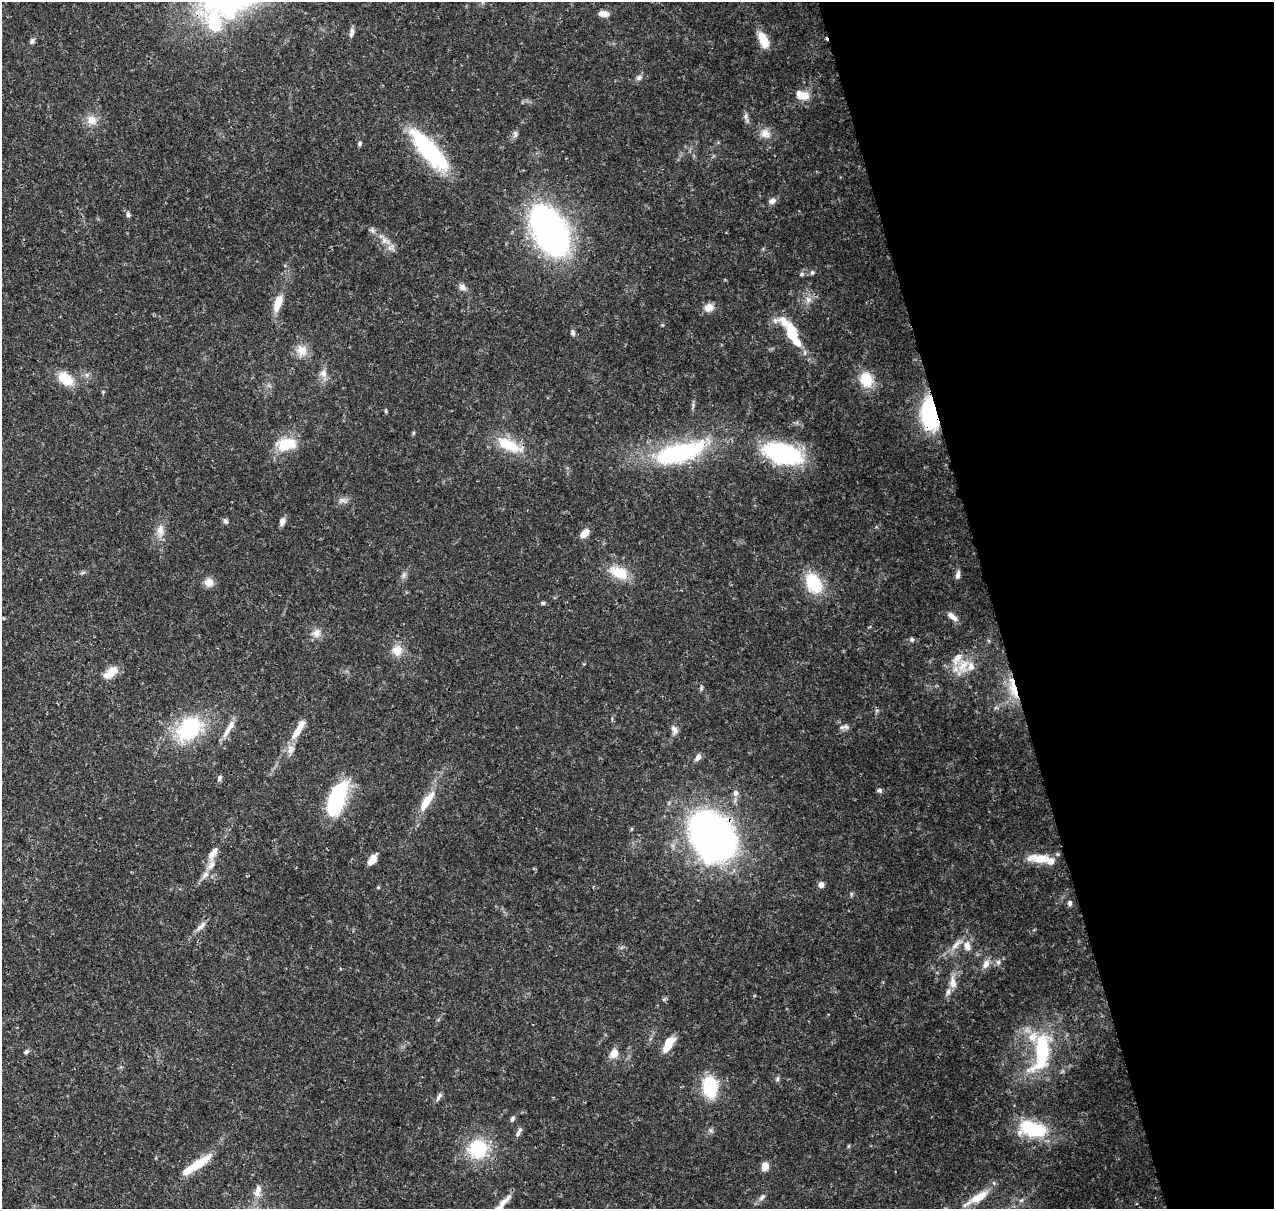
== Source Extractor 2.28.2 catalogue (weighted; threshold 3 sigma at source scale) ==
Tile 12 of 4 x 4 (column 4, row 3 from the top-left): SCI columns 3934-5205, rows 1336-2542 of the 5318 x 5038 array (HDU 1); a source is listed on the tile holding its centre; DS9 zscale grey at full resolution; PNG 1276 x 1211 px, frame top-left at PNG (2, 2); no overlay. Shown black and unused: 22% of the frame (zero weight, under 3 of 4 exposures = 8% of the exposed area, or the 3 px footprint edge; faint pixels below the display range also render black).
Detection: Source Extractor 2.28.2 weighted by HDU 2 'WHT'; one run over the whole footprint, this tile lists its part. Background 0.067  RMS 0.003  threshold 0.0137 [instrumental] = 3 sigma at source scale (4.5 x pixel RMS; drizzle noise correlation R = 1.50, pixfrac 1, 0.0396/0.0396 arcsec/px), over >= 5 px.
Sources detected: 109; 1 inside a brighter object's white glare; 1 cosmic-ray / hot-pixel residue — not listed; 13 inside a brighter listed object's ellipse — not listed separately; the other 94 listed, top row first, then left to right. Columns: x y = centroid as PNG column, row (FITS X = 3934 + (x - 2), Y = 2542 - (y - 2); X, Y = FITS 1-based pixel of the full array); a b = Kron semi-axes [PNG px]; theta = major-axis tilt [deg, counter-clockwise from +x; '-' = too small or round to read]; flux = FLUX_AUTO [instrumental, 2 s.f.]
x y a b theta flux
604 14 11 6 -3 2
214 23 25 17 -75 13
352 32 12 6 80 1.1
763 40 16 8 -65 6.4
32 41 5 5 - 0.98
639 78 8 6 33 0.95
802 95 17 10 -17 3.8
745 116 9 4 89 0.84
92 120 12 12 - 3.1
765 133 13 11 -54 2.6
515 134 10 5 -79 0.74
360 143 5 5 - 0.69
428 149 56 17 -48 30
772 201 9 7 29 1.3
128 214 8 5 -65 0.64
549 230 41 23 -61 120
384 240 7 4 -72 0.97
812 272 6 5 - 0.47
801 274 6 5 - 0.53
462 287 9 8 - 1.2
278 303 18 8 69 4.8
709 307 12 9 24 2.3
573 332 8 6 -67 0.71
792 334 26 10 -66 12
301 351 16 13 -62 3.6
324 374 12 8 -73 1.9
65 379 19 12 -39 6.6
866 379 18 15 -69 6.6
386 411 6 3 -89 0.37
931 412 20 11 -87 52
413 433 6 4 72 0.33
286 444 24 14 11 8.8
509 445 37 14 -25 9.2
679 453 66 22 16 36
783 453 34 17 -14 42
343 500 7 5 45 0.96
225 521 8 5 -30 0.67
282 521 8 6 77 1.5
160 530 16 9 -87 2.6
585 533 11 6 48 2.9
619 572 26 14 -26 6.7
958 575 10 6 78 1.1
209 582 11 10 - 2.3
814 583 26 17 -61 11
543 603 5 4 - 0.5
953 616 14 6 -41 1.9
316 633 12 11 - 2.1
912 639 6 6 - 0.62
397 650 14 13 - 3.4
963 666 22 12 58 5.4
110 673 21 9 37 3.7
1013 689 32 9 -75 6
842 727 10 4 12 0.73
189 728 35 25 45 22
298 729 29 8 60 5.2
674 730 11 7 -73 1.4
227 732 19 6 60 2.4
698 757 9 6 60 1.4
219 778 9 5 69 0.68
880 790 6 6 - 0.68
735 793 8 6 -75 1.2
336 800 29 12 72 36
427 801 29 9 55 6.1
712 836 36 28 -60 170
211 855 12 10 50 2
372 859 12 6 55 3.4
1041 859 19 10 0 5.2
205 875 11 7 51 1.5
821 885 5 5 - 1.8
378 887 5 3 - 0.27
1070 903 7 6 - 0.79
201 926 17 6 43 1.5
955 945 16 6 48 2.2
967 946 13 9 -82 2.4
998 962 7 6 - 0.8
986 964 13 8 65 1.8
953 983 17 9 -82 2.7
668 1044 19 8 60 5.1
1042 1050 49 20 78 22
26 1052 6 5 - 0.69
614 1053 8 7 - 3.7
777 1079 7 5 69 0.6
710 1087 22 14 -85 14
439 1097 12 5 60 0.98
512 1119 9 5 63 0.71
1035 1130 32 15 4 15
519 1132 14 4 65 0.9
478 1149 24 24 - 14
199 1163 31 9 35 7.4
765 1166 8 6 83 3.2
258 1190 16 7 73 2.2
762 1197 10 6 46 1
979 1197 24 9 29 5.5
503 1203 31 7 47 3.3
Overlapping masked pixels (flux is a lower limit): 6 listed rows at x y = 214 23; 792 334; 931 412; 783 453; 1013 689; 712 836